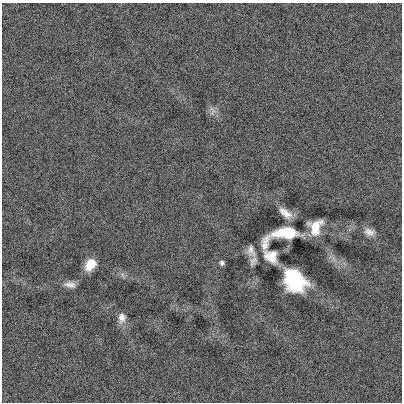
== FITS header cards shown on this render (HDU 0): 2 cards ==
NAXIS1  =                  400
NAXIS2  =                  400

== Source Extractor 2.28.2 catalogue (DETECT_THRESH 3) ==
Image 400 x 400 px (HDU 0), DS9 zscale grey, 1 PNG px = 1 image px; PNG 404 x 404 px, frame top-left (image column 1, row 400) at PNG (2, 3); no overlay
Background -7.60e-04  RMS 0.11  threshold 0.315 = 3 sigma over >= 5 px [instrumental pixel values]
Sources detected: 12; all 12 listed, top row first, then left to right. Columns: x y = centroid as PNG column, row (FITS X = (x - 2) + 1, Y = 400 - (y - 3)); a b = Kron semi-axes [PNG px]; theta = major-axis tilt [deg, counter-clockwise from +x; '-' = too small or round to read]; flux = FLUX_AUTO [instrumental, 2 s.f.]
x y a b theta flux
285 213 16 7 -38 62
315 227 13 10 70 130
369 232 14 9 -19 46
287 233 20 8 2 270
265 243 21 9 74 63
251 251 18 11 -72 54
271 256 18 14 -39 97
222 263 5 5 - 16
90 264 12 8 55 120
294 280 20 15 -48 560
70 285 15 7 -6 39
122 318 13 10 -88 46